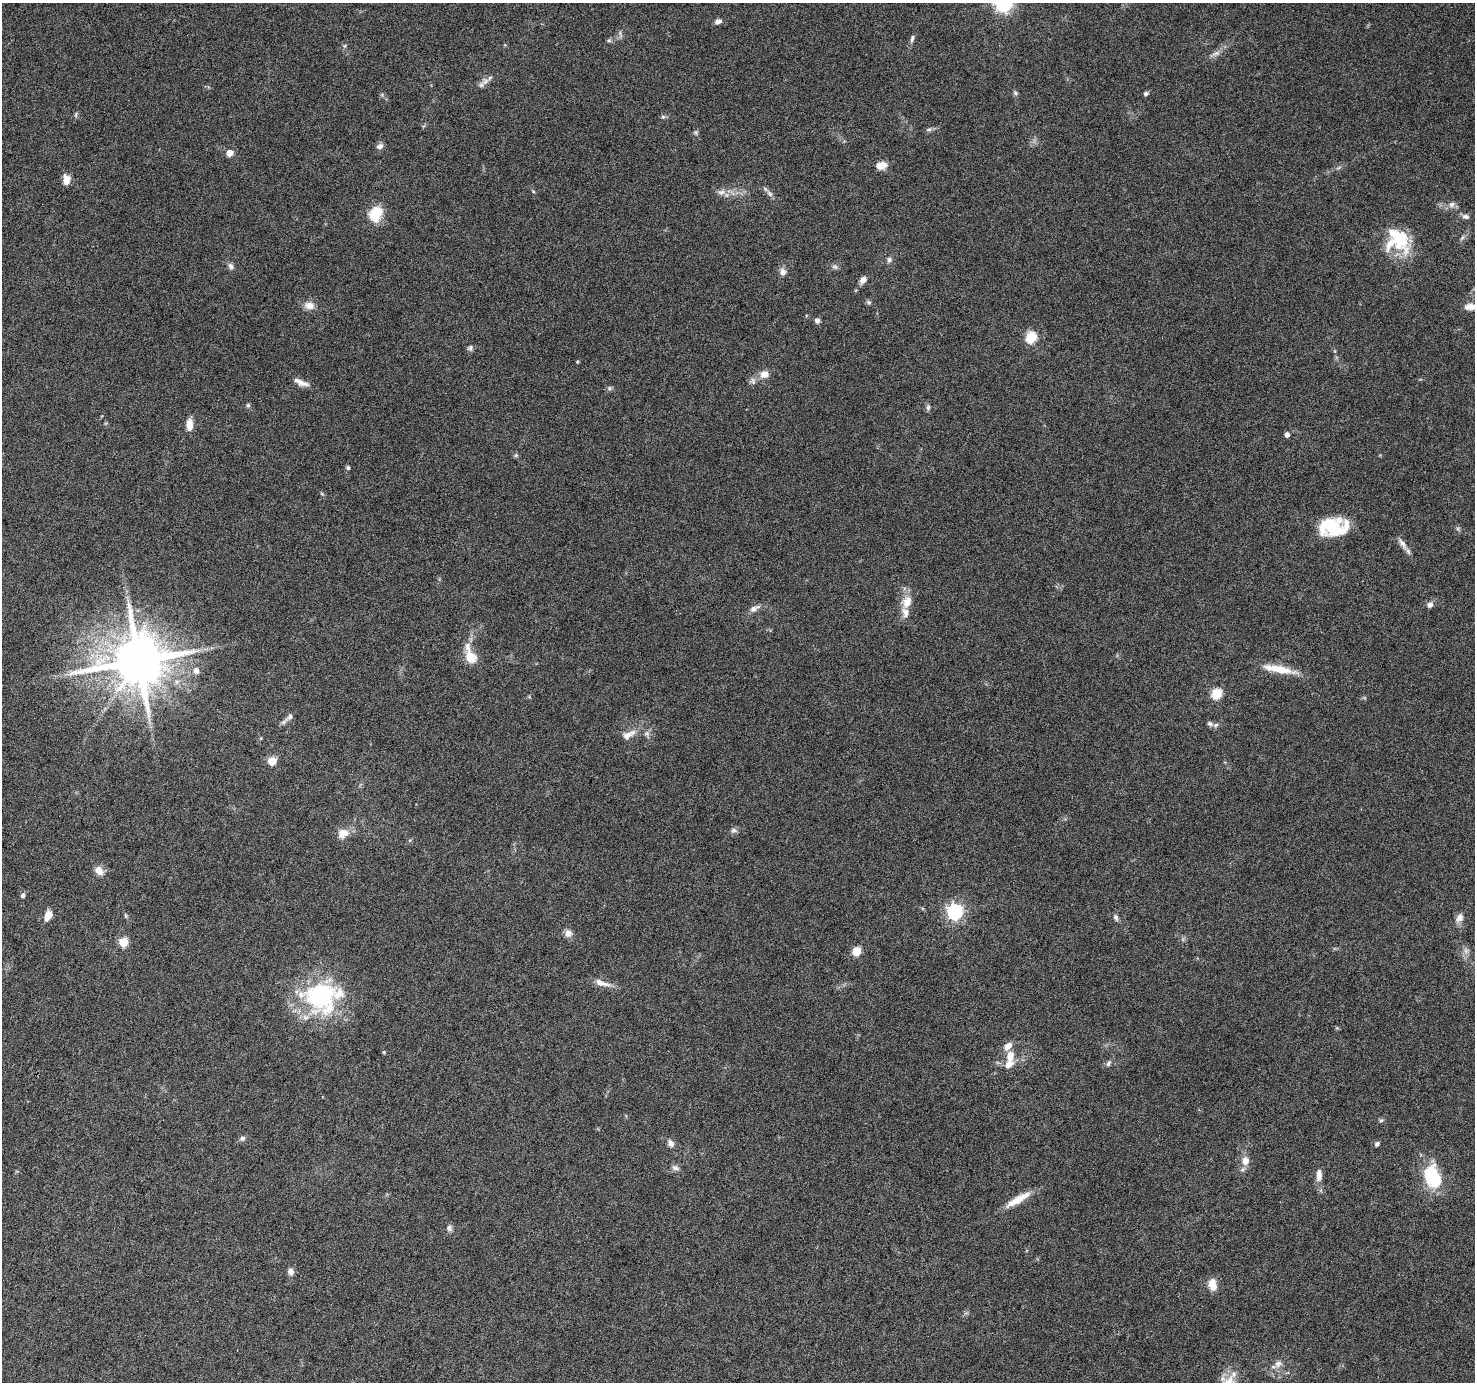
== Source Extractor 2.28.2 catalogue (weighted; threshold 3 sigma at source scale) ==
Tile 7 of 4 x 4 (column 3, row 2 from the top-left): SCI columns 2953-4425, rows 3015-4394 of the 5898 x 5963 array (HDU 1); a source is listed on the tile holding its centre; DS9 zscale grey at full resolution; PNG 1477 x 1384 px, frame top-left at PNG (2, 3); no overlay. Shown black and unused: <1% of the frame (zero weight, under 6 of 12 exposures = <1% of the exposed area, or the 3 px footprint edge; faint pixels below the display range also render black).
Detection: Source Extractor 2.28.2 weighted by HDU 2 'WHT'; one run over the whole footprint, this tile lists its part. Background 0.053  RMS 0.0026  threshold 0.0106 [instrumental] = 3 sigma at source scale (4.09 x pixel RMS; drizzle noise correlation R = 1.36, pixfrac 0.8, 0.0396/0.0396 arcsec/px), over >= 5 px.
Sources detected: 103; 2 too faint to see at this stretch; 2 inside a brighter object's white glare — not listed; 7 inside a brighter listed object's ellipse — not listed separately; the other 92 listed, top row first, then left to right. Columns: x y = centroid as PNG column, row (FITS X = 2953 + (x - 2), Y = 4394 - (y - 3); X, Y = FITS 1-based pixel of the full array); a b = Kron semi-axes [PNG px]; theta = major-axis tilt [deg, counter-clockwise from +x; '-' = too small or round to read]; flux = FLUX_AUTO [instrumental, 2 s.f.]
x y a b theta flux
1004 3 7 6 - 83
718 21 9 6 18 1
912 38 10 5 75 0.65
609 40 6 5 - 0.4
345 46 6 4 88 0.36
1216 53 13 5 17 1
485 81 11 9 44 1.4
1015 93 7 5 -46 0.42
1146 94 6 5 - 0.54
663 117 6 5 - 0.41
929 129 7 5 65 0.51
696 132 7 5 -46 0.42
380 146 9 7 21 0.86
230 153 5 5 - 3
881 165 12 8 10 2.5
66 180 10 7 84 2.3
533 191 5 3 - 0.23
721 192 12 8 6 1.3
770 193 11 6 -42 0.88
1452 204 10 7 34 1
376 214 19 15 63 6.1
1466 216 10 6 -12 0.82
1462 238 7 4 45 0.5
1398 239 36 21 -57 11
889 260 8 6 66 0.68
231 266 10 6 -64 0.8
835 267 9 6 -36 0.65
783 272 11 8 -76 1.2
863 280 9 7 59 1.3
869 302 7 5 -51 0.5
309 306 13 10 -5 1.9
1470 307 14 8 3 2.3
817 320 6 5 - 0.95
1031 337 6 5 - 19
470 348 9 7 76 0.64
577 362 4 3 - 0.24
764 374 11 9 6 2
753 381 10 6 -80 0.81
301 382 22 7 -23 1.8
609 388 7 4 89 0.39
248 405 5 5 - 0.39
928 408 9 5 89 0.63
189 425 14 7 -89 2.2
1287 434 4 4 - 1.2
516 455 6 5 - 0.39
348 468 5 5 - 0.41
322 494 6 4 -19 0.27
1328 524 33 15 27 7.7
1458 529 7 4 -71 0.41
1402 544 20 6 -58 1.6
907 602 17 12 66 3.3
1430 605 7 6 - 1
754 609 15 7 30 1.4
471 657 17 13 -55 3.8
138 661 15 14 - 1700
1278 669 40 9 -11 5.7
196 670 6 6 - 1.4
1217 693 5 5 - 18
289 717 15 6 40 1.1
1216 725 8 5 27 0.64
628 735 21 8 27 2.1
272 761 5 5 - 8.2
734 830 8 6 -7 0.76
343 833 16 12 26 2.5
99 871 12 9 -55 2
23 895 6 5 - 0.59
955 912 6 6 - 63
48 916 10 6 65 3.2
126 916 6 4 -71 0.32
1116 917 10 6 -72 0.67
1459 918 12 8 55 1.5
568 933 10 10 - 1.3
123 942 5 5 - 11
856 951 5 5 - 8.6
602 983 25 7 -16 2.1
321 996 46 42 -18 30
384 1052 5 4 - 0.29
1010 1056 15 10 80 2.8
1108 1063 9 5 64 0.58
1381 1120 5 5 - 0.44
242 1138 7 7 - 0.62
671 1144 10 6 -63 1.2
1377 1144 6 5 - 0.62
1245 1161 10 8 88 2.3
675 1168 10 7 -23 0.89
1319 1175 16 7 87 1.9
1432 1177 31 20 -75 11
1018 1200 33 8 30 4.3
449 1228 9 6 -83 0.75
291 1271 9 7 -74 1.1
1212 1285 12 8 -77 3.1
1278 1364 11 8 42 1.4
Isophote crosses this tile's border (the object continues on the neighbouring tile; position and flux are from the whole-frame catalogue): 2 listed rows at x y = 1004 3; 1470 307